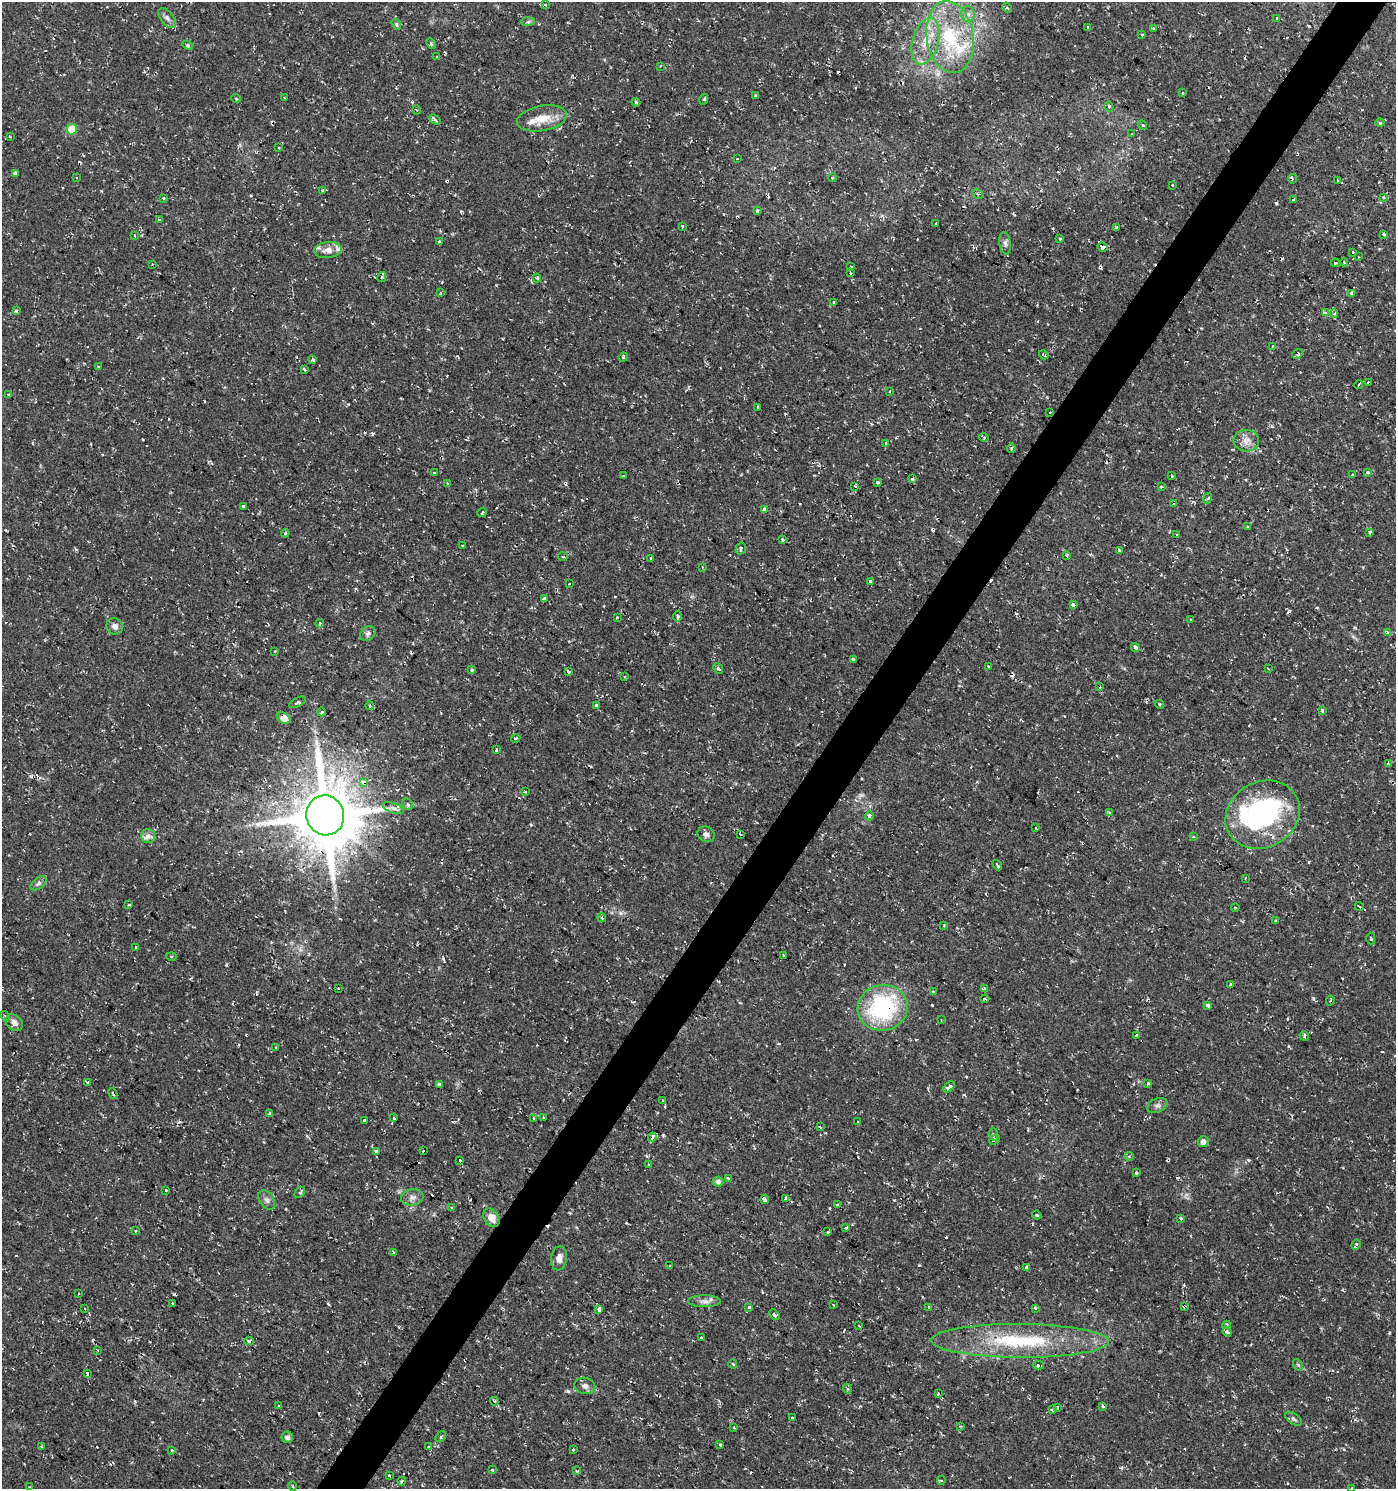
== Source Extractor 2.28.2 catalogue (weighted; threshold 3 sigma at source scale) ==
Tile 10 of 4 x 4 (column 2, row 3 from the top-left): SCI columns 1639-3032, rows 1489-2975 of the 6002 x 5958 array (HDU 1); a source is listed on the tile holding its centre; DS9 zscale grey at full resolution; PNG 1398 x 1491 px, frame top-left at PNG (2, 2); each listed source drawn as its Kron ellipse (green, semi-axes under 4 px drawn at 4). Shown black and unused: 4% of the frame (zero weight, under 2 of 3 exposures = <1% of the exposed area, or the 3 px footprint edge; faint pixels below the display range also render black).
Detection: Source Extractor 2.28.2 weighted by HDU 2 'WHT'; one run over the whole footprint, this tile lists its part. Background 0.0337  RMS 0.004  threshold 0.0182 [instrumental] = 3 sigma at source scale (4.5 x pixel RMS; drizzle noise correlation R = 1.50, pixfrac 1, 0.0396/0.0396 arcsec/px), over >= 5 px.
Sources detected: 341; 1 inside a brighter object's white glare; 53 cosmic-ray / hot-pixel residue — neither listed nor drawn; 7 inside a brighter listed object's ellipse — not listed separately; the other 280 listed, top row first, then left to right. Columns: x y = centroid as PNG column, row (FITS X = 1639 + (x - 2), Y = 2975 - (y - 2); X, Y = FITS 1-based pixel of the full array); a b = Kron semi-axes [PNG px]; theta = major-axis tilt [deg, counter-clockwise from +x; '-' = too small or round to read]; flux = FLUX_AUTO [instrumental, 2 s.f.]
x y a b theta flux
545 5 4 3 - 0.54
1007 8 5 4 - 0.84
968 14 8 7 - 1.8
167 18 12 6 -51 1.6
1277 19 3 3 - 1.8
528 22 7 4 3 0.7
396 24 6 4 -54 1.4
1088 28 3 3 - 0.7
1153 28 4 3 - 0.47
1142 35 3 3 - 1.7
950 37 36 23 -81 30
926 41 24 13 75 9.2
431 43 6 4 -65 0.61
188 45 5 4 - 0.54
437 57 3 3 - 0.61
660 66 3 2 - 0.58
1183 93 3 2 - 0.3
756 96 3 3 - 0.84
236 98 4 3 - 0.34
284 98 3 2 - 0.41
704 99 5 3 - 0.58
636 102 4 3 - 0.56
1109 106 5 4 - 1.1
417 110 4 3 - 0.33
542 118 25 12 10 7.8
435 119 6 3 -38 1.9
1380 123 4 3 - 0.47
1142 125 5 4 - 0.92
72 129 5 5 - 13
1131 134 3 2 - 0.37
10 137 3 3 - 1.3
279 148 3 2 - 0.75
737 159 3 2 - 0.27
15 173 4 4 - 1.3
76 178 3 2 - 0.61
832 178 4 3 - 0.52
1292 179 5 3 - 0.46
1338 181 3 2 - 0.75
1172 185 3 3 - 0.63
323 191 3 3 - 0.99
978 194 6 4 -32 0.5
1384 197 4 3 - 0.7
163 198 3 3 - 1.2
1294 200 3 3 - 1.3
757 211 4 3 - 1.1
160 220 4 3 - 3
936 224 3 3 - 1
682 226 3 3 - 1.9
1116 227 3 3 - 0.54
1383 234 3 3 - 0.47
135 235 4 3 - 0.4
1060 239 3 3 - 1.4
439 241 3 3 - 0.91
1005 243 11 5 -82 1.4
1103 247 5 3 - 5.5
328 250 14 8 6 3.2
1353 252 3 3 - 0.78
1358 257 2 2 - 0.31
1344 262 4 3 - 0.52
1335 263 4 3 - 0.39
152 264 2 2 - 0.26
851 267 3 3 - 0.52
850 273 3 2 - 0.44
382 277 5 4 - 0.48
537 278 4 3 - 0.55
440 292 3 2 - 0.54
1351 293 4 3 - 1.1
834 302 3 3 - 0.82
16 311 3 3 - 1.4
1325 313 4 3 - 1.8
1334 313 4 4 - 1
1273 346 3 2 - 0.29
1297 354 6 3 39 2.3
1044 355 5 2 - 0.57
623 357 5 4 - 0.44
313 360 3 3 - 1.5
98 366 3 2 - 0.35
304 370 4 3 - 0.9
1369 383 3 3 - 4.3
1359 384 4 2 - 0.44
890 391 3 2 - 0.32
9 395 3 3 - 0.46
758 407 4 3 - 2.6
1050 412 3 2 - 0.36
984 437 5 3 - 0.53
1246 441 13 11 -2 3.4
886 443 3 2 - 1.2
1011 448 4 4 - 0.55
434 472 3 3 - 0.41
1368 472 3 3 - 3.6
1353 475 3 3 - 1.4
623 476 4 2 - 0.37
1172 476 3 3 - 1.6
912 479 4 4 - 0.99
877 482 4 3 - 3.7
448 483 3 3 - 0.82
855 486 3 2 - 0.46
1161 487 3 3 - 0.65
1208 498 5 3 - 0.48
1174 504 3 3 - 0.47
244 507 4 3 - 2.4
764 509 4 3 - 1.7
482 512 5 3 - 0.81
1247 527 4 3 - 0.34
1370 532 3 3 - 2.2
285 533 4 4 - 0.52
1177 534 3 2 - 0.29
782 540 4 3 - 0.82
463 546 3 3 - 2.3
741 548 6 5 - 1.2
1119 551 3 3 - 2.9
563 556 5 2 - 0.5
1067 556 3 3 - 1.1
651 558 3 2 - 0.41
702 567 4 2 - 0.35
871 581 3 3 - 2.2
569 584 3 3 - 0.46
544 598 3 3 - 4.4
1073 605 3 3 - 4.3
617 617 3 3 - 0.92
678 617 5 3 - 3.5
1191 620 3 3 - 1.8
320 623 4 3 - 0.41
115 626 8 7 - 1.9
1387 632 4 4 - 0.75
368 633 8 6 38 1.1
1135 647 5 4 - 0.65
275 651 4 3 - 0.37
854 659 3 3 - 31
988 667 3 3 - 0.82
1268 668 3 2 - 0.41
718 669 5 4 - 0.62
472 670 3 3 - 0.98
568 671 3 3 - 2.9
625 677 3 2 - 0.51
1100 687 2 2 - 0.32
297 702 9 4 25 0.96
1159 704 4 3 - 0.4
370 706 4 3 - 0.41
597 706 4 3 - 8.8
1322 710 4 3 - 1.5
321 712 4 3 - 0.44
284 718 7 5 -35 4.1
516 738 4 3 - 0.39
496 750 3 3 - 0.77
1388 764 3 3 - 0.78
364 783 4 3 - 5.9
525 791 3 2 - 0.6
408 804 6 5 - 0.89
393 808 11 5 -20 1.6
1109 812 3 3 - 1.2
325 815 20 19 - 2700
1263 815 39 32 30 68
869 816 4 4 - 1.6
1036 828 3 2 - 0.46
706 834 9 7 -28 1.6
740 835 3 3 - 0.65
148 836 7 6 - 1.6
1193 837 4 3 - 0.42
997 865 5 3 - 0.7
1245 878 3 2 - 0.45
38 883 9 5 38 1.1
129 905 3 3 - 1.1
1359 906 5 3 - 1.9
1235 907 4 3 - 0.32
602 918 4 3 - 1.1
1276 921 3 3 - 0.39
944 925 4 3 - 0.49
1371 939 6 4 -88 0.55
136 947 3 3 - 0.4
784 956 3 2 - 0.7
171 957 5 3 - 0.57
1230 985 3 3 - 2.2
338 988 3 3 - 0.7
985 988 4 3 - 0.66
933 992 3 3 - 1.8
985 999 4 3 - 0.51
1330 1001 5 4 - 0.57
1208 1005 4 3 - 4.2
883 1008 25 23 11 45
5 1016 6 3 -47 0.49
941 1020 3 2 - 0.35
14 1023 9 7 -42 2.5
1136 1035 3 2 - 0.45
1304 1036 5 4 - 0.63
276 1047 3 3 - 0.97
88 1083 3 3 - 3.2
1147 1083 3 3 - 1.3
439 1084 3 3 - 23
949 1087 7 4 42 1.5
113 1094 5 2 - 0.66
662 1100 3 2 - 0.53
1157 1105 10 7 22 1.3
270 1113 4 3 - 0.95
543 1117 3 3 - 0.41
394 1118 3 3 - 1.4
534 1118 3 2 - 0.73
364 1121 4 3 - 1.8
858 1122 3 3 - 1.6
820 1127 3 3 - 1.4
994 1134 6 3 -80 0.62
652 1137 4 3 - 3.6
994 1140 6 3 43 0.65
1203 1142 5 5 - 1.8
376 1151 3 3 - 2.3
423 1151 3 2 - 0.53
1129 1156 4 4 - 0.55
460 1161 3 3 - 3.6
649 1164 3 3 - 0.47
1137 1173 3 3 - 5.1
728 1178 4 3 - 1.1
718 1182 5 5 - 1.5
166 1190 4 3 - 0.31
300 1192 6 4 52 0.86
412 1197 11 8 11 2
785 1198 3 3 - 1.5
267 1200 10 7 -57 1.5
765 1200 4 3 - 24
837 1205 3 3 - 1.7
451 1207 4 3 - 0.42
1037 1215 5 3 - 0.47
491 1218 10 7 -53 3.7
1181 1219 3 3 - 0.88
846 1228 4 3 - 0.63
135 1231 4 2 - 0.31
828 1232 3 3 - 1.9
1356 1245 5 3 - 1.1
393 1252 3 3 - 1.3
559 1258 12 8 82 2.5
670 1266 3 3 - 0.81
1027 1268 4 3 - 1.6
79 1293 3 2 - 0.62
704 1301 16 6 0 2
173 1304 4 2 - 0.55
833 1305 3 2 - 0.62
1184 1306 4 3 - 1.8
749 1307 3 3 - 1.3
929 1307 3 3 - 1
85 1308 2 2 - 0.33
1035 1308 4 3 - 3.7
599 1309 3 3 - 5.5
774 1315 6 3 -49 1
859 1325 3 2 - 0.32
1226 1325 4 4 - 0.7
1227 1332 5 4 - 0.73
701 1338 3 3 - 2.1
249 1341 5 3 - 2.8
1020 1341 89 17 0 39
98 1350 3 2 - 0.33
733 1364 4 2 - 0.44
1039 1365 5 3 - 2.3
1298 1365 6 4 -56 0.61
87 1374 4 3 - 3.7
585 1386 10 8 -11 1.8
847 1389 5 4 - 0.63
938 1394 3 3 - 0.86
495 1401 4 4 - 0.96
279 1406 3 3 - 0.42
1103 1406 4 3 - 1.7
1057 1407 3 3 - 0.79
1052 1410 4 3 - 0.77
792 1418 3 2 - 1
1293 1419 10 5 -36 1.1
960 1426 2 2 - 0.35
734 1427 3 3 - 0.78
287 1437 5 5 - 1.2
441 1437 6 4 52 0.68
720 1445 3 3 - 0.58
41 1446 4 2 - 0.35
429 1447 3 3 - 0.99
573 1449 3 3 - 1.2
172 1450 3 3 - 1.1
492 1470 3 3 - 1.9
577 1471 4 3 - 0.34
389 1475 3 3 - 0.65
941 1480 4 4 - 0.54
401 1481 4 3 - 0.45
293 1486 5 3 - 0.37
29 1487 3 2 - 0.43
1352 1488 3 3 - 1.1
Overlapping masked pixels (flux is a lower limit): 8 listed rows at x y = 1297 354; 1369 383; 284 718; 364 783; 325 815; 883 1008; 1184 1306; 1039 1365
Isophote crosses this tile's border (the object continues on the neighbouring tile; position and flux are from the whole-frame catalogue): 1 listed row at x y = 1352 1488
Unlisted compact peaks at least as high as the median listed source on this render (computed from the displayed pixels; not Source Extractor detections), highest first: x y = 919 1265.